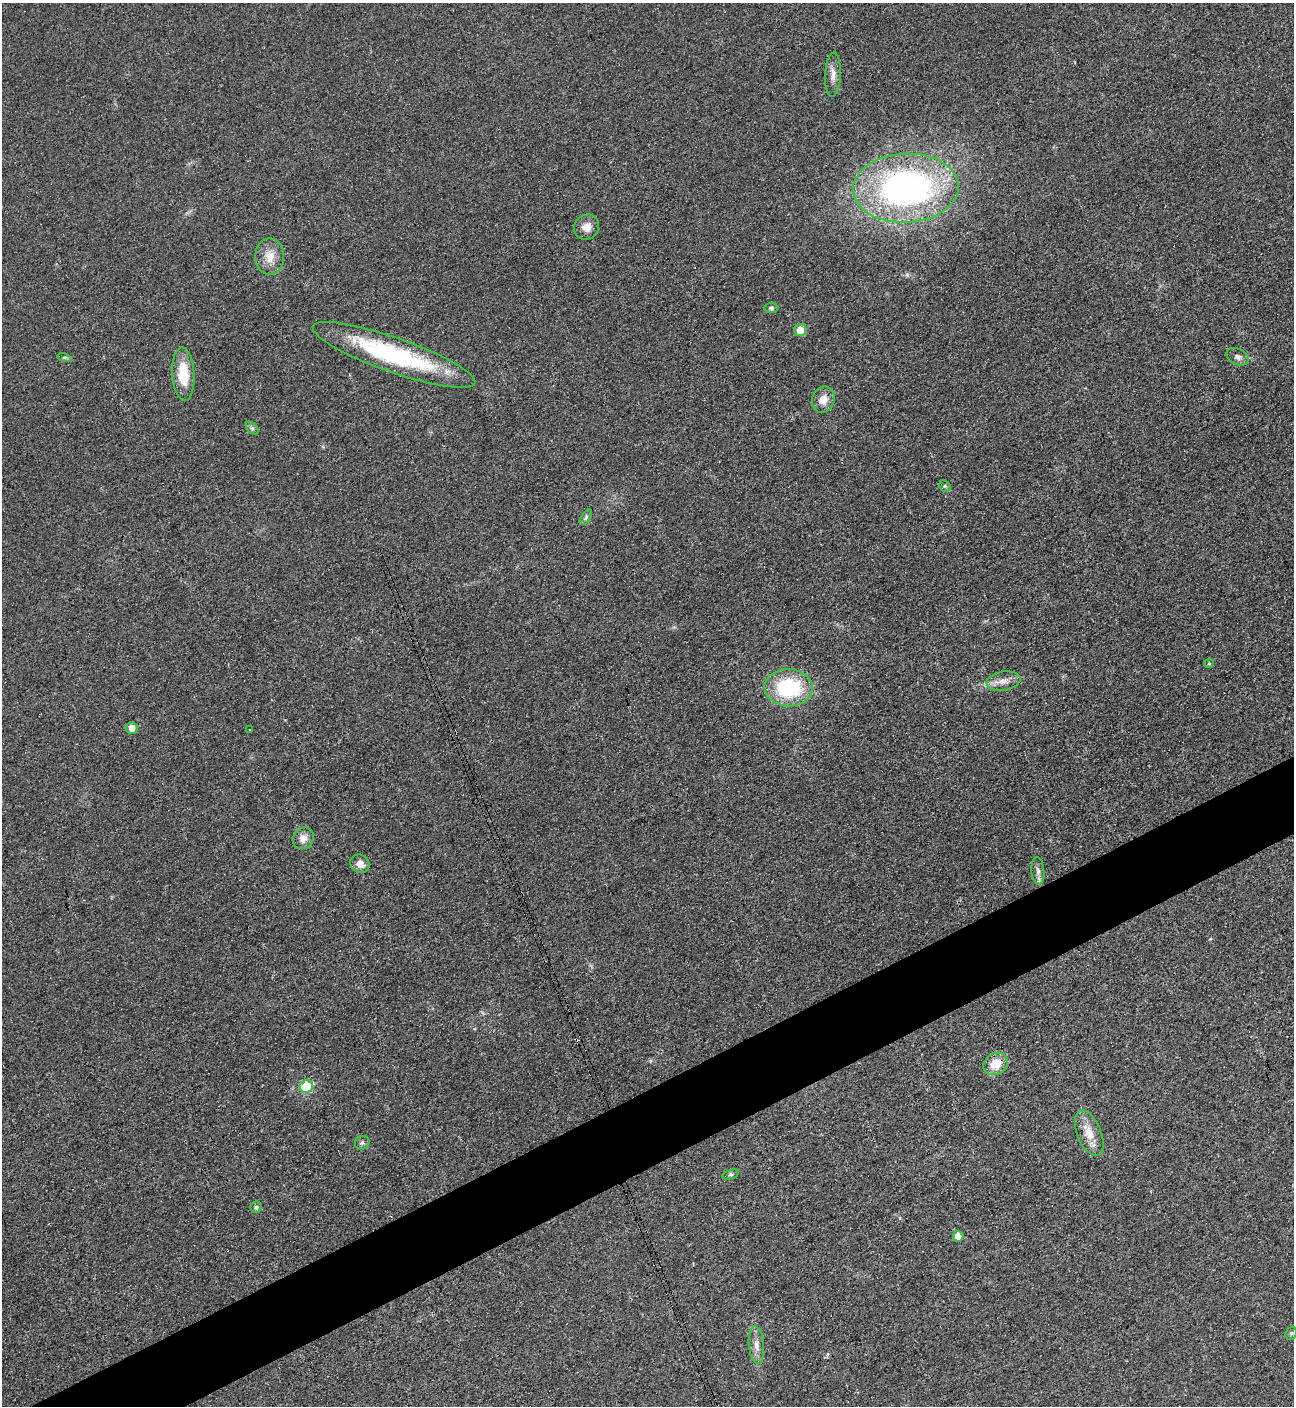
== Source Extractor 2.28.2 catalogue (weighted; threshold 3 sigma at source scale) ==
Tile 7 of 4 x 4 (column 3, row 2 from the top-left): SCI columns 2744-4035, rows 2828-4231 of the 5627 x 5645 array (HDU 1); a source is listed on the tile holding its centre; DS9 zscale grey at full resolution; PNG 1296 x 1408 px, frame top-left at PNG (2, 3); each listed source drawn as its Kron ellipse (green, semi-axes under 4 px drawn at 4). Shown black and unused: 5% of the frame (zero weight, under 3 of 4 exposures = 1% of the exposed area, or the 3 px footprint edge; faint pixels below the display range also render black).
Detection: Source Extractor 2.28.2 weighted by HDU 2 'WHT'; one run over the whole footprint, this tile lists its part. Background 0.035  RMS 0.0048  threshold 0.0217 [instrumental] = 3 sigma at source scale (4.5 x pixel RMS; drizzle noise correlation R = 1.50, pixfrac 1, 0.05/0.05 arcsec/px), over >= 5 px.
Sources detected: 32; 1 cosmic-ray / hot-pixel residue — neither listed nor drawn; the other 31 listed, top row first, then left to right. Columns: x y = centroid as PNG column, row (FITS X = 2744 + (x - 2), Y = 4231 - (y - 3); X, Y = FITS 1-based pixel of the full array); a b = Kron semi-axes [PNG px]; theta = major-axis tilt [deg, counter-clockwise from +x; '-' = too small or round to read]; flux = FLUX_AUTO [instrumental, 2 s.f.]
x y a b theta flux
833 75 22 8 87 4
906 188 53 34 3 150
587 227 13 12 - 4.6
270 256 18 14 -90 6.8
771 308 7 5 0 0.94
800 330 6 6 - 7.7
394 355 86 17 -19 65
64 357 7 4 -18 0.82
1237 357 12 8 -27 2.1
183 374 27 11 -87 13
823 400 13 11 73 5
252 428 7 4 -44 0.96
945 486 6 5 - 0.75
586 517 9 4 55 1.1
1209 663 5 4 - 0.57
1003 681 17 9 9 4.2
789 688 24 18 -2 38
132 728 6 5 - 3.7
249 730 3 2 - 0.63
303 838 11 10 - 3.4
360 864 10 8 -33 3.5
1038 871 14 6 -84 2.4
996 1064 13 10 28 8.5
306 1086 7 6 - 18
1089 1133 24 12 -68 7.3
362 1143 7 6 - 1.2
730 1174 8 3 19 0.87
256 1207 6 5 - 1.3
958 1236 5 5 - 3.6
1291 1333 7 5 67 0.94
756 1345 19 7 -85 3.8